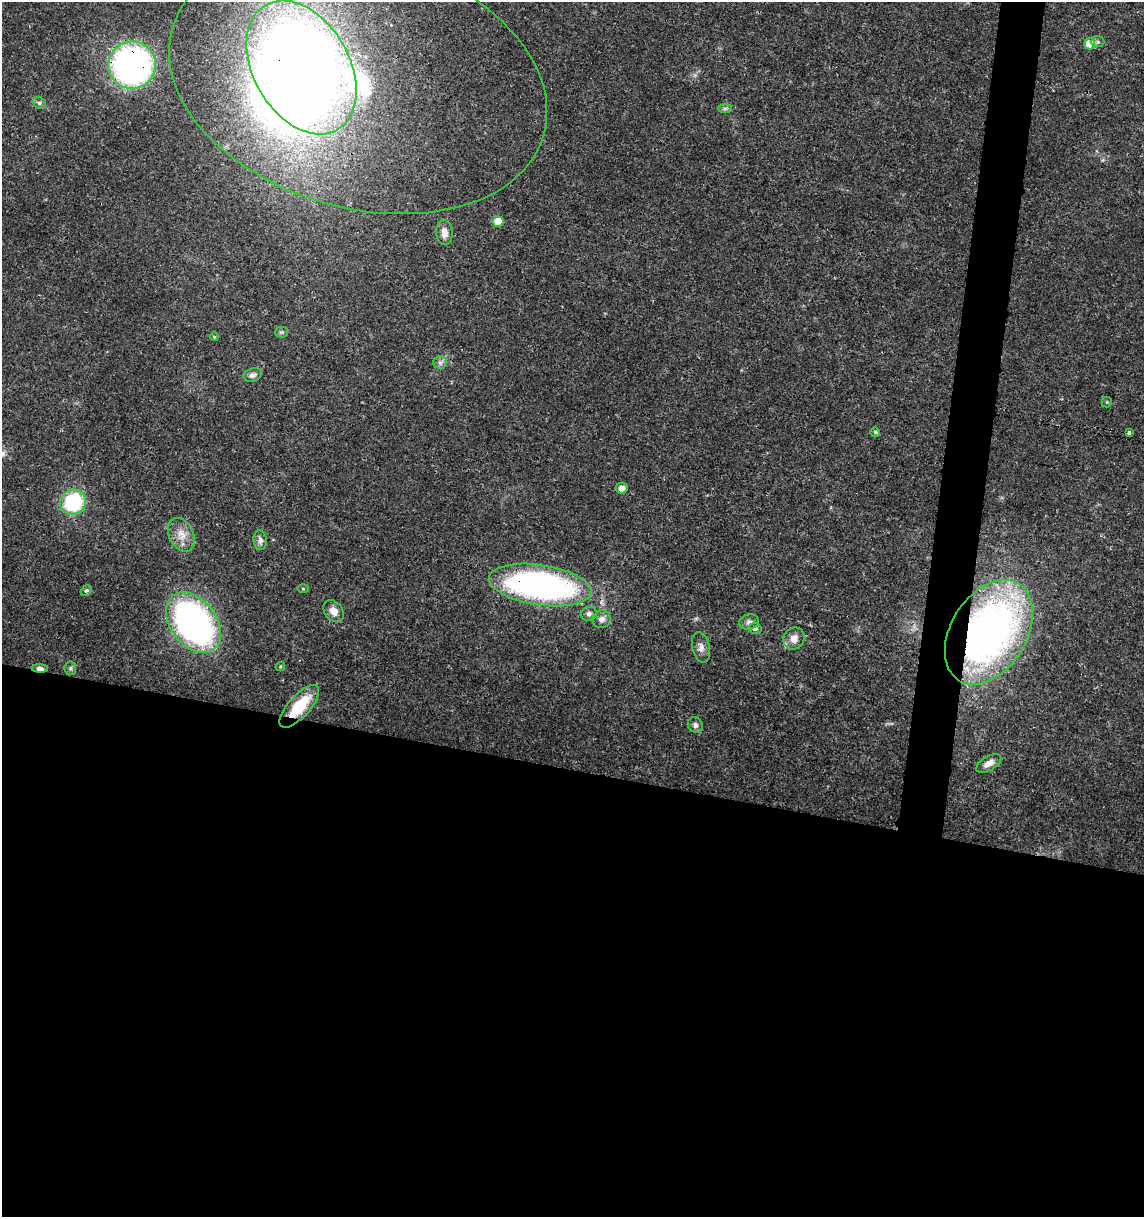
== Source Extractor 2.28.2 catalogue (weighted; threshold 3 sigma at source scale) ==
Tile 14 of 4 x 4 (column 2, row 4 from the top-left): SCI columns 1369-2510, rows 11-1225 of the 5079 x 4871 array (HDU 1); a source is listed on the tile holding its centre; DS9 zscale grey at full resolution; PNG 1146 x 1219 px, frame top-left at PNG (2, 2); each listed source drawn as its Kron ellipse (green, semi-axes under 4 px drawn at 4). Shown black and unused: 40% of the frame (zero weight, under 3 of 4 exposures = <1% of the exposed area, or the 3 px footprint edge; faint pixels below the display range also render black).
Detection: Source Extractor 2.28.2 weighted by HDU 2 'WHT'; one run over the whole footprint, this tile lists its part. Background 0.0189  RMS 0.0018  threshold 0.00805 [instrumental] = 3 sigma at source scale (4.5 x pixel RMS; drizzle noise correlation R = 1.50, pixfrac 1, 0.0396/0.0396 arcsec/px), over >= 5 px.
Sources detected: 39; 1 inside a brighter object's white glare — neither listed nor drawn; the other 38 listed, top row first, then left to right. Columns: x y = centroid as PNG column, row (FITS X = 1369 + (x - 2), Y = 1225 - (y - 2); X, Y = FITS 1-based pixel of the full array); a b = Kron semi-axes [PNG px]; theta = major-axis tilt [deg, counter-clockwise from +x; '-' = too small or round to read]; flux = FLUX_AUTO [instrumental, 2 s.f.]
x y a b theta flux
1098 42 7 5 -1 0.36
1090 44 5 5 - 3.9
132 65 24 23 - 65
301 67 72 48 -60 230
358 82 193 126 -16 90
39 103 7 5 -21 0.38
725 108 7 4 1 0.36
498 222 5 5 - 3.1
444 233 12 8 -87 1.4
281 332 6 5 - 0.32
214 337 4 4 - 0.19
440 362 7 6 - 0.56
253 375 9 6 19 0.71
1107 402 5 5 - 0.24
875 432 5 4 - 0.32
1129 433 4 3 - 1.7
622 488 6 5 - 1
73 502 13 12 - 14
181 535 18 12 -63 2.4
260 540 10 6 -82 0.79
540 585 52 20 -8 61
303 589 5 3 - 0.18
86 591 6 4 37 0.3
333 611 12 9 -52 1.4
589 614 8 6 18 0.6
602 619 9 8 - 1
749 622 10 7 14 0.71
193 623 34 23 -53 69
755 629 6 5 - 0.54
989 632 57 38 58 93
794 638 11 10 - 1.6
701 647 15 9 -78 1.1
280 666 5 4 - 0.25
40 668 8 4 -2 1.3
70 668 7 5 -83 0.36
299 706 27 10 48 7
695 725 8 7 - 0.71
989 763 14 7 31 1.2
Overlapping masked pixels (flux is a lower limit): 8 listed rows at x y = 132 65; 301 67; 358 82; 540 585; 193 623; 989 632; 40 668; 299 706
Isophote crosses this tile's border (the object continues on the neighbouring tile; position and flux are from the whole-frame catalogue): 1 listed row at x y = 358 82